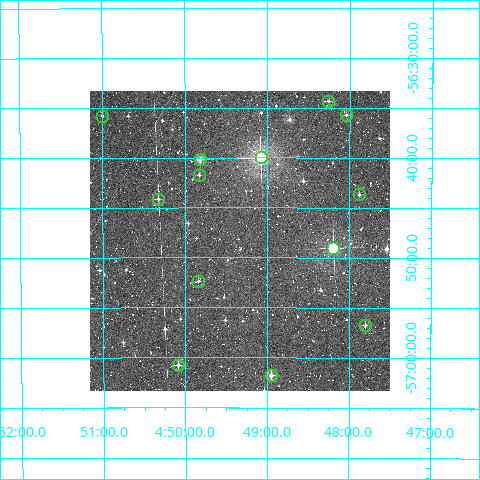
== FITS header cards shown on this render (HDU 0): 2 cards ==
NAXIS1  =                  300
NAXIS2  =                  300

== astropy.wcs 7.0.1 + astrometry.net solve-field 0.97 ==
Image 300 x 300 px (HDU 0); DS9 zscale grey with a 90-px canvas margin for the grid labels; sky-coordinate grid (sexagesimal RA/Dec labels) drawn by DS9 from the SOLVED WCS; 13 Tycho-2 reference stars matched to detected sources circled (green)
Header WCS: RA---TAN/DEC--TAN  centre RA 04:49:20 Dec -56:48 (72.33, -56.80 deg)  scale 6 arcsec/px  FOV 30.0' x 30.0'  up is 0 deg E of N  parity normal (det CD < 0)
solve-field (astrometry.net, Tycho-2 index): VERIFIED the header's WCS against the Tycho-2 star catalogue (verified at 2 index scales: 8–13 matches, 0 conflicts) and refined it, rather than solving blind
Solved WCS: RA---TAN-SIP/DEC--TAN-SIP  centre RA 04:49:20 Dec -56:48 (72.33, -56.81 deg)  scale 6 arcsec/px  FOV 30.0' x 30.0'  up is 0 deg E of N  parity normal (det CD < 0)
The solver's refit moves the header's centre by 0.96 arcsec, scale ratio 0.9996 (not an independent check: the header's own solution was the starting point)
Tycho-2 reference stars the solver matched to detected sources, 13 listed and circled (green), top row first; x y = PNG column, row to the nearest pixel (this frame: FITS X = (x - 90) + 1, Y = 300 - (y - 91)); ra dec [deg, ICRS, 3 dp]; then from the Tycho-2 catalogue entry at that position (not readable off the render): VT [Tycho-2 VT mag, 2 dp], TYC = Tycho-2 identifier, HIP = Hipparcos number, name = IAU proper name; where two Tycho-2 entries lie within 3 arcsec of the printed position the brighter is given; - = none
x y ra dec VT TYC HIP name
328 101 72.064 -56.572 11.52 8513-1586-1 - -
346 115 72.010 -56.595 11.83 8513-107-1 - -
102 116 72.749 -56.596 12.17 8513-1092-1 - -
261 157 72.270 -56.667 6.81 8513-1766-1 22381 -
200 159 72.454 -56.670 10.11 8513-1484-1 - -
199 175 72.457 -56.695 12.16 8513-1592-1 - -
359 194 71.970 -56.728 12.92 8513-63-1 - -
158 199 72.581 -56.735 11.96 8513-1620-1 - -
333 248 72.048 -56.817 7.63 8513-122-1 22302 -
198 281 72.460 -56.873 12.23 8513-289-1 - -
365 325 71.950 -56.945 12.05 8513-203-1 - -
178 365 72.522 -57.013 11.21 8513-323-1 - -
271 375 72.238 -57.030 10.87 8513-300-1 - -